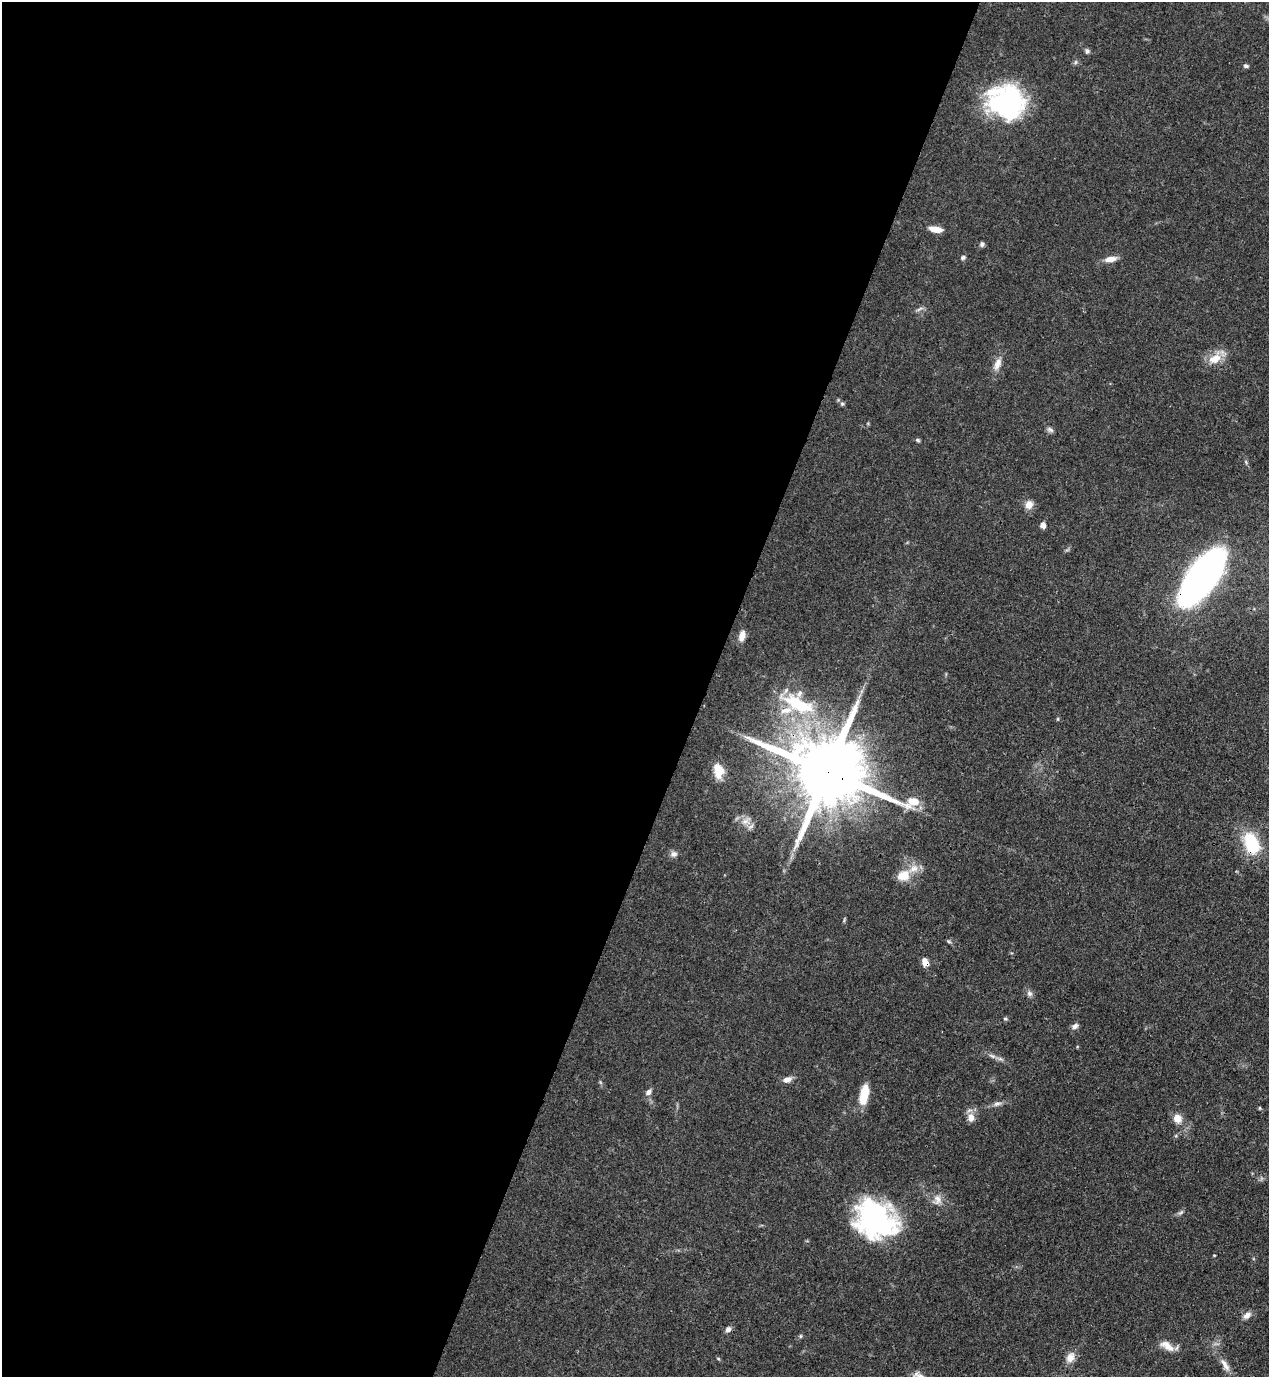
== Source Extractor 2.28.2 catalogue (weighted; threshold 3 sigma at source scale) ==
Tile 5 of 4 x 4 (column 1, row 2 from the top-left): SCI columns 222-1488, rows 2792-4166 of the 5643 x 5582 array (HDU 1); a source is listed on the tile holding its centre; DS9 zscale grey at full resolution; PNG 1271 x 1379 px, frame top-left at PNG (2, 2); no overlay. Shown black and unused: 56% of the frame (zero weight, under 3 of 4 exposures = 7% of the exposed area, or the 3 px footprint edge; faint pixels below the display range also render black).
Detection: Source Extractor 2.28.2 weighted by HDU 2 'WHT'; one run over the whole footprint, this tile lists its part. Background 0.0656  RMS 0.0035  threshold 0.0157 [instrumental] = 3 sigma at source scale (4.5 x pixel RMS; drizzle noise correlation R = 1.50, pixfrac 1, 0.05/0.05 arcsec/px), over >= 5 px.
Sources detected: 58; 5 inside a brighter listed object's ellipse — not listed separately; the other 53 listed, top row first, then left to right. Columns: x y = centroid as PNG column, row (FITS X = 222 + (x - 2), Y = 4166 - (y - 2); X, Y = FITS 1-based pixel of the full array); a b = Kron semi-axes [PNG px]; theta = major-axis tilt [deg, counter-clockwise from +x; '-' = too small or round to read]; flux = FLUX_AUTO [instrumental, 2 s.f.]
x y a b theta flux
1087 51 7 6 - 0.84
1076 62 6 4 88 0.57
1246 66 6 4 -9 0.8
1007 104 35 32 6 57
936 229 14 6 -8 4
982 244 6 5 - 0.92
963 257 6 5 - 0.82
1110 259 16 7 8 2.9
919 309 11 3 30 0.82
1215 359 20 13 32 5.8
997 364 18 8 68 3.1
842 404 6 5 - 0.63
1050 430 10 6 -32 0.99
918 440 7 4 -28 0.57
1246 462 6 4 -72 0.51
1029 505 11 10 - 2.6
1043 525 6 5 - 2
1202 577 43 18 53 190
742 636 12 7 76 2.9
797 704 44 16 -26 22
1058 719 5 3 - 0.35
718 771 18 11 -84 5.3
828 772 26 18 -24 5000
746 821 15 9 22 3
1251 843 23 14 -68 19
674 854 10 8 17 1.5
903 875 16 12 23 5.8
844 920 6 4 51 0.44
948 941 7 4 -31 0.52
925 962 9 6 -64 2.7
1029 993 8 7 - 1.2
1005 1019 6 4 -20 0.55
1075 1026 9 6 31 1.4
992 1056 8 6 -21 1.1
787 1079 11 7 20 2.2
600 1082 6 4 -71 0.47
648 1092 9 6 45 1.4
863 1099 22 11 86 6
997 1104 12 6 14 1.4
1260 1108 4 4 - 0.39
971 1118 11 9 -88 2.9
1177 1118 9 9 - 3.8
937 1200 15 12 74 3.4
1181 1212 9 5 44 0.81
876 1220 45 36 -31 63
1214 1255 3 3 - 0.31
1247 1315 12 7 36 2
728 1329 7 7 - 1.3
800 1336 6 4 89 0.46
1167 1346 22 9 -30 3.8
1070 1357 15 11 64 2.9
718 1358 5 3 - 0.35
1225 1365 23 7 -59 3.2
Overlapping masked pixels (flux is a lower limit): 4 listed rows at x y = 1202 577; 828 772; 1251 843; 925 962